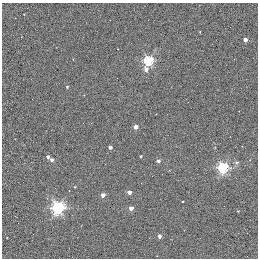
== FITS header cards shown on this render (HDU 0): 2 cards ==
NAXIS1  =                  256 / STANDARD FITS FORMAT
NAXIS2  =                  256 / STANDARD FITS FORMAT

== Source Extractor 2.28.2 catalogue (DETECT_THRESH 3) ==
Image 256 x 256 px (HDU 0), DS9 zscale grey, 1 PNG px = 1 image px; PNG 260 x 260 px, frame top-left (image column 1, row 256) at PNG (2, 3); no overlay
Background 0.432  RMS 4.9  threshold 14.7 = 3 sigma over >= 5 px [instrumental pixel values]
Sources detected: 20; all 20 listed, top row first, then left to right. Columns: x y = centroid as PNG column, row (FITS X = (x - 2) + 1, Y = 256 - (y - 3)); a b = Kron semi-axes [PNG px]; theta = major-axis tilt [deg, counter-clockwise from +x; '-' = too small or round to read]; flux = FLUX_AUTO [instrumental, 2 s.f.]
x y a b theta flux
24 14 2 2 - 180
245 40 3 3 - 2100
148 61 5 4 - 30000
146 69 6 4 -83 1700
67 87 3 3 - 400
135 127 4 3 - 3000
110 147 3 3 - 1200
140 156 3 2 - 320
48 157 4 3 - 990
52 160 4 3 - 1300
158 161 4 3 - 900
236 162 6 6 - 740
223 168 5 5 - 38000
75 187 3 2 - 250
129 192 3 3 - 2500
103 195 4 3 - 2600
58 208 5 5 - 61000
131 208 4 3 - 2500
238 211 2 2 - 260
159 236 4 4 - 1200

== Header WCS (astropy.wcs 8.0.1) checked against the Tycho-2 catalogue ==
Header WCS as astropy/WCSLIB reads it (applying the file's SIP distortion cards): RA---TAN-SIP/DEC--TAN-SIP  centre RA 20:00:38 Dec +22:42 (300.16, +22.70 deg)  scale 1.22 arcsec/px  FOV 5.2' x 5.2'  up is +79 deg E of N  parity normal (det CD < 0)
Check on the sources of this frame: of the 20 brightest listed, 3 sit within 1.5 arcsec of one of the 5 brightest Tycho-2 stars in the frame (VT <= 11.35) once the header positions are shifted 0.49 arcsec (0.44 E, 0.21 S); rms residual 0.43 arcsec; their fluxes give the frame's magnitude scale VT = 19.70 - 2.5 log10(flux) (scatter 0.09 mag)
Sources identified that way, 3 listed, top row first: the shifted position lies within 1.5 arcsec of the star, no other Tycho-2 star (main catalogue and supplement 1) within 3.0 arcsec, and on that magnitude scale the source's flux lands within +1.5 / -3 mag of the star's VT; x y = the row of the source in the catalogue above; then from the Tycho-2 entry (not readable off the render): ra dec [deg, ICRS J2000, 3 dp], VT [Tycho-2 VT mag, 2 dp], TYC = Tycho-2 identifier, HIP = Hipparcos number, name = IAU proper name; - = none
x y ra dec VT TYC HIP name
135 127 300.159 +22.702 11.00 2141-1346-1 - -
75 187 300.142 +22.678 11.35 2141-1182-1 - -
103 195 300.137 +22.687 11.25 2141-1124-1 - -